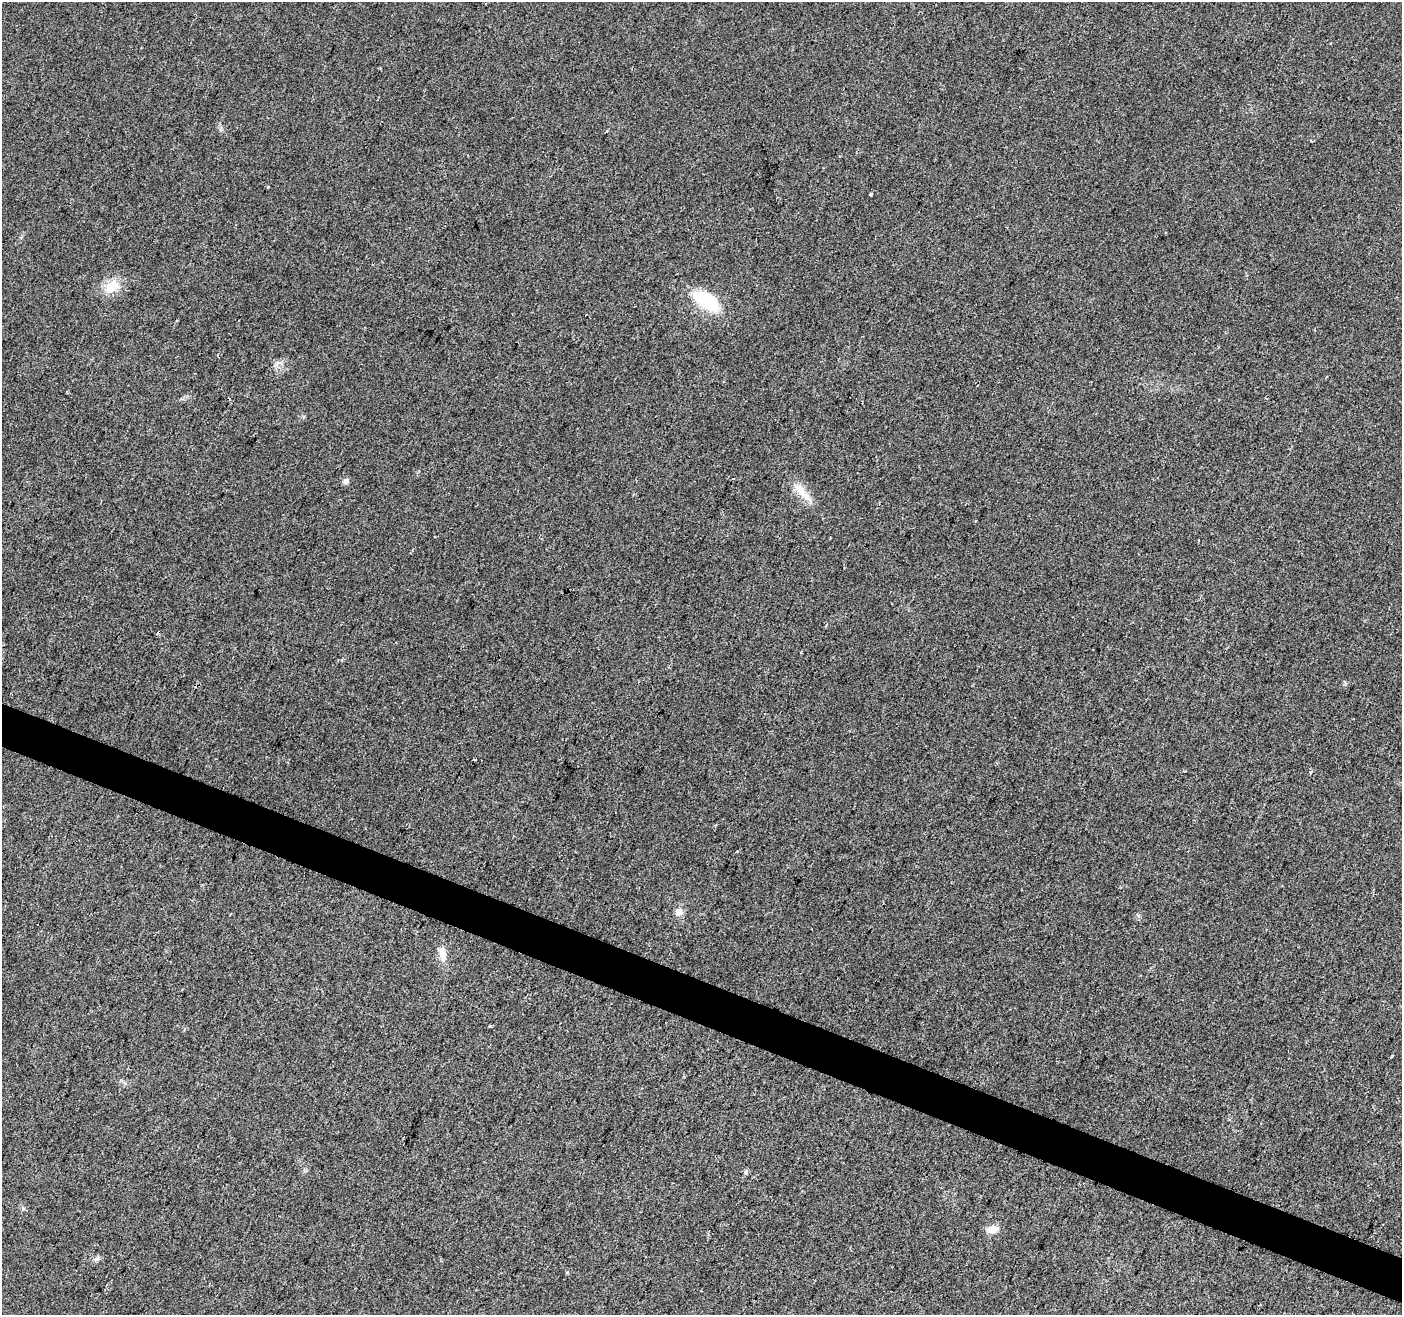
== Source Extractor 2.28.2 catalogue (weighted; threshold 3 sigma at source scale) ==
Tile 6 of 4 x 4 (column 2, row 2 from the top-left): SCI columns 1401-2800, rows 2834-4146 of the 5607 x 5732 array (HDU 1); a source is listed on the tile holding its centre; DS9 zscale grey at full resolution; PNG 1404 x 1317 px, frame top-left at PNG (2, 2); no overlay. Shown black and unused: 3% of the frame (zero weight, under 2 of 3 exposures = <1% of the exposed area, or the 3 px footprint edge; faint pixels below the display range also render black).
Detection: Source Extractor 2.28.2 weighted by HDU 2 'WHT'; one run over the whole footprint, this tile lists its part. Background 0.0354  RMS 0.0068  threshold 0.0305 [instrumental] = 3 sigma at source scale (4.5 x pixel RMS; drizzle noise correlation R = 1.50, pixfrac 1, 0.0396/0.0396 arcsec/px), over >= 5 px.
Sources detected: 16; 2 cosmic-ray / hot-pixel residue — not listed; the other 14 listed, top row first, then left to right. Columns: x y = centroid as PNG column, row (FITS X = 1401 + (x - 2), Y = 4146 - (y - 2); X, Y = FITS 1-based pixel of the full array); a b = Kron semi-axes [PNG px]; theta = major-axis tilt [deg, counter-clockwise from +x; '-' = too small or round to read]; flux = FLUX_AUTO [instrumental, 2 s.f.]
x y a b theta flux
871 194 3 3 - 3.4
111 287 18 12 40 12
706 301 22 11 -34 46
733 478 4 2 - 0.51
346 481 6 5 - 3
800 490 25 11 -51 11
474 759 3 3 - 2.7
678 912 12 9 70 4.1
442 953 19 9 -79 6.2
490 1026 3 3 - 1.9
1391 1056 4 3 - 0.61
746 1172 6 5 - 1.4
993 1229 14 9 9 5.4
97 1259 9 5 20 1.7